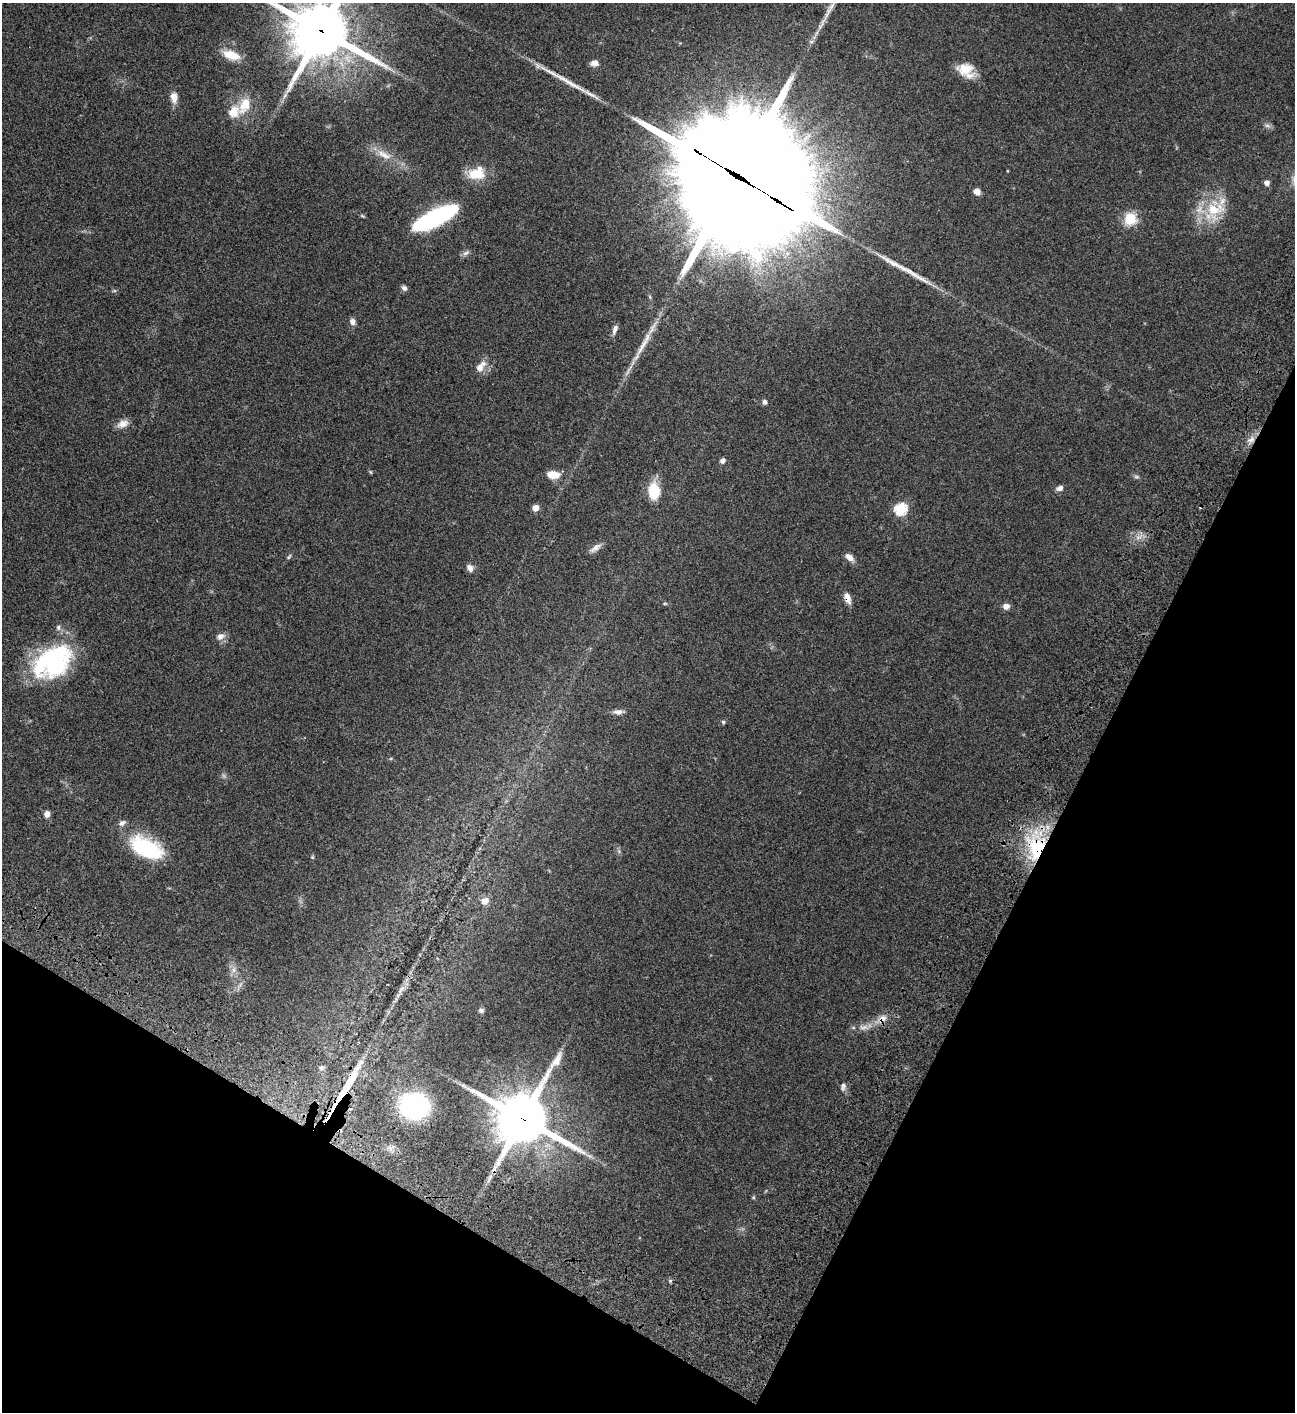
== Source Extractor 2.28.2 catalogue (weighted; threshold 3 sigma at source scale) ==
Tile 15 of 4 x 4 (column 3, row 4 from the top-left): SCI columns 3090-4382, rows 203-1612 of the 6050 x 6047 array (HDU 1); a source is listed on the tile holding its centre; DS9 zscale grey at full resolution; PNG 1297 x 1414 px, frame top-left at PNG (2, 3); no overlay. Shown black and unused: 26% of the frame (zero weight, under 3 of 4 exposures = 13% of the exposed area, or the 3 px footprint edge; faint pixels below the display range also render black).
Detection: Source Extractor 2.28.2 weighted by HDU 2 'WHT'; one run over the whole footprint, this tile lists its part. Background 0.0649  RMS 0.0059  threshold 0.0264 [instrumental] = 3 sigma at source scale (4.5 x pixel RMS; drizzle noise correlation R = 1.50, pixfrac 1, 0.05/0.05 arcsec/px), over >= 5 px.
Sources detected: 73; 1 too faint to see at this stretch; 4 long thin detections or spike segments (spike, bleed or trail) — not listed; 2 inside a brighter listed object's ellipse — not listed separately; the other 66 listed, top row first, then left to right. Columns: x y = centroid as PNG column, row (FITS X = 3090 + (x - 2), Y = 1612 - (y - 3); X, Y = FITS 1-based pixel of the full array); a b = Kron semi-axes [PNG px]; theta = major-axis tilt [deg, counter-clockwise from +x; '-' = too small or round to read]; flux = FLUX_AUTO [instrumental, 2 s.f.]
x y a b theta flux
833 4 28 6 59 7
321 31 20 19 - 3500
231 55 19 9 -18 11
594 63 10 7 0 3
966 70 20 14 -29 11
285 95 9 4 55 1.8
174 97 14 8 -81 4.8
244 105 28 16 66 13
1267 126 9 4 -8 1.4
384 155 25 10 -28 8.1
477 173 23 16 10 13
737 176 64 35 -33 29000
1267 183 5 5 - 2.9
977 192 6 5 - 4.4
1214 209 33 24 60 25
436 217 41 12 26 89
1130 219 14 13 - 12
466 253 10 5 25 1.7
404 288 7 6 - 1.9
114 291 6 4 17 0.68
650 297 6 4 -71 0.72
352 321 8 7 - 2.5
615 329 13 6 71 2.4
644 344 54 7 61 12
480 367 17 9 53 5.4
765 402 6 5 - 1.5
123 424 16 9 21 4.4
1251 439 12 8 28 3.7
723 460 6 5 - 2
370 472 6 4 -88 0.57
553 475 15 8 -3 7.4
1060 488 8 6 21 2.5
654 491 13 9 -88 21
535 508 6 5 - 4.3
901 509 6 6 - 60
1138 537 7 4 19 1.8
595 548 17 6 33 3.2
289 557 8 4 40 0.91
849 557 12 6 -39 3.5
470 568 10 7 -48 2.8
847 598 13 7 -72 4.2
665 603 6 3 0 0.59
1006 606 8 7 - 2.7
58 627 7 6 - 1.7
220 636 11 8 19 3.2
53 662 45 31 33 75
618 712 13 6 3 2.7
723 722 5 5 - 0.77
47 814 6 5 - 3.7
122 823 11 7 33 2.1
1036 847 40 26 84 43
146 848 35 18 -26 44
312 857 5 4 - 0.63
484 901 9 8 - 4.3
234 970 9 6 71 2.4
401 989 14 6 56 3.3
481 1010 6 5 - 1.4
882 1019 18 9 33 5.8
864 1027 16 7 0 4.1
321 1068 7 6 - 1.3
843 1086 11 6 81 1.9
414 1106 27 23 -11 60
332 1110 34 4 59 9.1
522 1118 18 17 - 3100
589 1156 10 5 -19 1.8
670 1281 5 5 - 0.82
Overlapping masked pixels (flux is a lower limit): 8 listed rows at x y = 321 31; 737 176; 1251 439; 847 598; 1036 847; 882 1019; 332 1110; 522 1118
Isophote crosses this tile's border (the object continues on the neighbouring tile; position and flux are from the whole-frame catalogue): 2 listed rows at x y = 833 4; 321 31